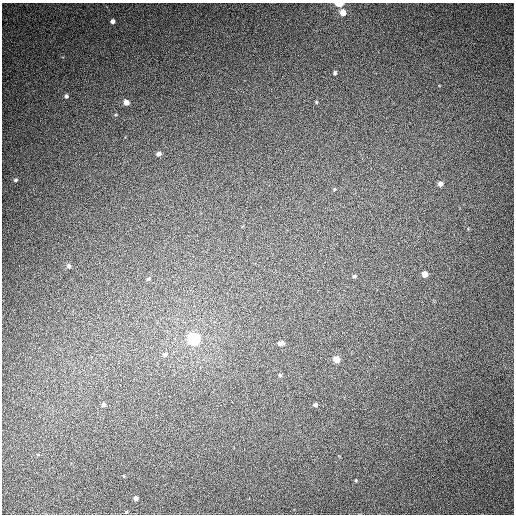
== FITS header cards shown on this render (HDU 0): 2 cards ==
NAXIS1  =                  512
NAXIS2  =                  512

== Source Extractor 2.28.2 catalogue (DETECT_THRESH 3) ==
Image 512 x 512 px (HDU 0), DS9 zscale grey, 1 PNG px = 1 image px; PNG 516 x 516 px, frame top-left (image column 1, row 512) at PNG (2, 3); no overlay
Background 425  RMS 11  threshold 33.8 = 3 sigma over >= 5 px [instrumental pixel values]
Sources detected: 25; all 25 listed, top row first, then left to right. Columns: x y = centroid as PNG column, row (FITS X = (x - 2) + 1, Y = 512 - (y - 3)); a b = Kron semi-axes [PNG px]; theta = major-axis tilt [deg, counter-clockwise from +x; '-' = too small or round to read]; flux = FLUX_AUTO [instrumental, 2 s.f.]
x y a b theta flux
339 4 6 3 1 11000
343 13 6 6 - 7800
113 21 5 5 - 2400
335 73 5 4 - 1400
66 96 5 5 - 1600
126 102 5 5 - 4300
316 102 5 3 - 750
159 154 5 5 - 2100
15 180 5 4 - 1200
440 184 6 6 - 3400
335 189 5 3 - 700
69 266 6 5 - 1800
425 274 5 5 - 6200
354 276 5 5 - 1500
148 279 5 4 - 1000
194 339 6 6 - 140000
281 343 8 5 12 2700
165 354 6 6 - 1800
336 359 5 5 - 7300
280 375 4 4 - 1000
103 405 5 5 - 1600
315 405 5 5 - 1900
38 455 5 3 - 620
356 480 4 3 - 590
136 498 5 4 - 2100
At the frame edge (FLAGS 8, measured only in part): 1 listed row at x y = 339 4